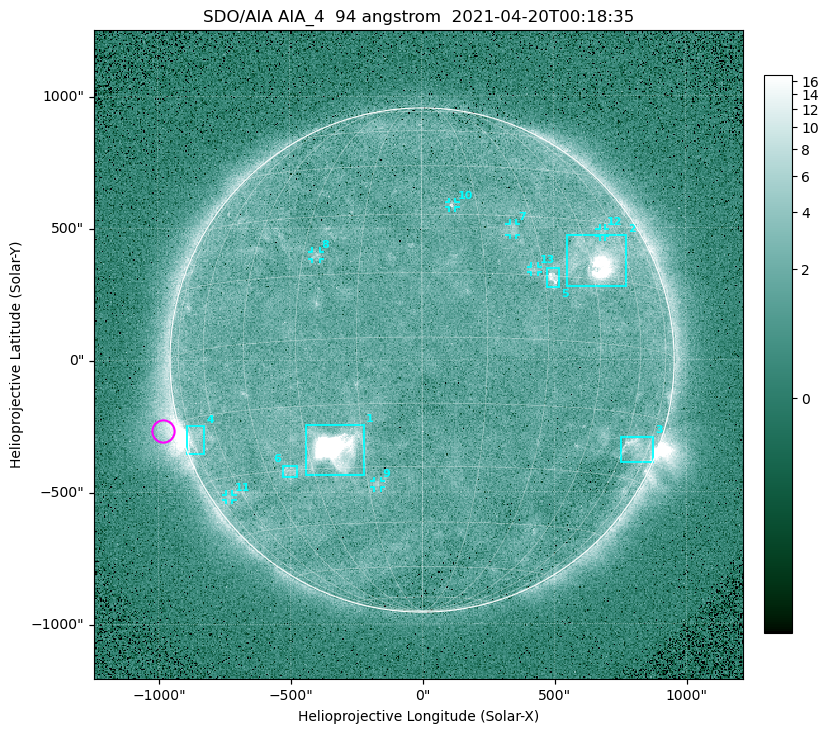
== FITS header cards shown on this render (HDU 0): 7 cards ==
TELESCOP= 'SDO/AIA '
INSTRUME= 'AIA_4   '
WAVELNTH=                   94
WAVEUNIT= 'angstrom'
DATE-OBS= '2021-04-20T00:18:35.12'
CTYPE1  = 'HPLN-TAN'
CTYPE2  = 'HPLT-TAN'

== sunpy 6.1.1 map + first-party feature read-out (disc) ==
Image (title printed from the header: SDO/AIA AIA_4  94 angstrom  2021-04-20T00:18:35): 512 x 512 px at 4.8 arcsec/px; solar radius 955 arcsec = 199 px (full disc in frame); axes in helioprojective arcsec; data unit not stated in the header (colour bar unlabelled)
Orientation: roll -0.138 deg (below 1 deg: not rotated)
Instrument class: DISC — disc imager (sunpy class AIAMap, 94 A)
Bright regions (active regions / flare kernels): reference = the median radial profile (limb darkening/brightening removed); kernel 5 px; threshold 5 sigma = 2.46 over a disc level ~1.72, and >= 1.15x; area >= 9 px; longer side >= 5 px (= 24 arcsec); searched inside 0.97 R_sun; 13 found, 13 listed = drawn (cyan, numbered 1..; 7 of them under ~33 arcsec drawn as corner ticks so the feature stays visible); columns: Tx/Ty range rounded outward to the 10 arcsec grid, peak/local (2 s.f.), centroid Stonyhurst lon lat
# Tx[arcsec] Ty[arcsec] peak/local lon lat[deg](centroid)
1 -440..-220 -440..-240 767 -22 -25
2 550..780 280..470 36 +48 +20
3 750..880 -390..-290 4.6 +67 -22
4 -900..-820 -360..-250 6.8 -72 -19
5 470..520 270..350 6.2 +32 +15
6 -530..-470 -440..-400 3.1 -37 -30
7 330..360 470..520 3 +24 +26
8 -420..-380 380..410 3 -26 +20
9 -180..-160 -480..-450 3 -12 -34
10 100..130 580..600 3.2 +8 +33
11 -750..-720 -530..-510 2.3 -69 -35
12 670..700 460..500 2.7 +54 +27
13 410..440 330..360 2.7 +27 +16
Off-limb structures (1.02-1.3 R_sun): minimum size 50 px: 4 found; the strongest spans PA ~90..115 deg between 1.02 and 1.21 R_sun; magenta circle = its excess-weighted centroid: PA ~105 deg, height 1.06 R_sun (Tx ~-980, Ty ~-270 arcsec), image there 4.5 x the reference